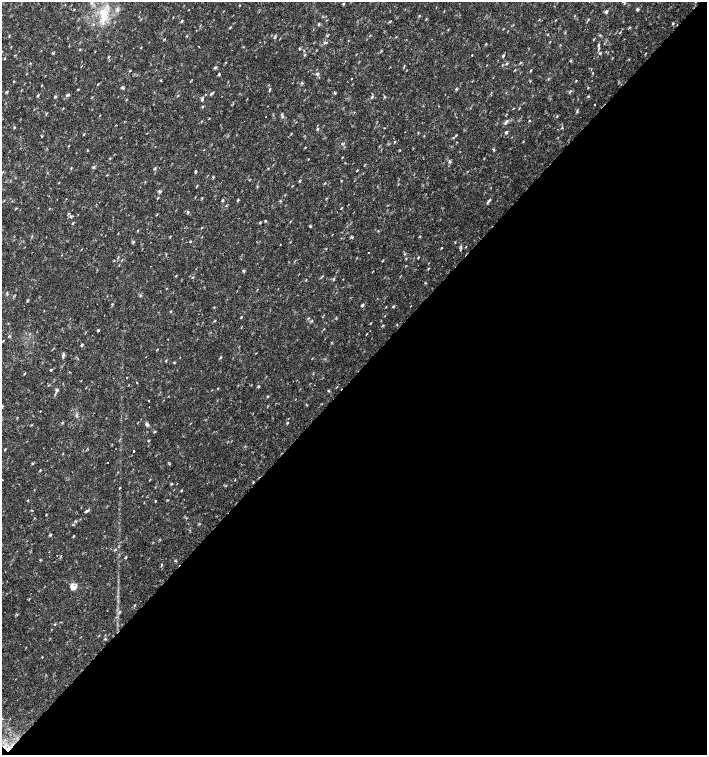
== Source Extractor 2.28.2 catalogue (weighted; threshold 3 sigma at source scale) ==
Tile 15 of 4 x 4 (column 3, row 4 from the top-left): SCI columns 3044-4453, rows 1-1506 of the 6023 x 6029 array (HDU 1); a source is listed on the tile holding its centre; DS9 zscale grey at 2 x 2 block average (1 PNG px = mean of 2 x 2 image px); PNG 709 x 757 px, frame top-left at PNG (2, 2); no overlay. Shown black and unused: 50% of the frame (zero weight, under 2 of 3 exposures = <1% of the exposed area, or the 3 px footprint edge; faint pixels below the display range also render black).
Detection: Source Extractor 2.28.2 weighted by HDU 2 'WHT'; one run over the whole footprint, this tile lists its part. Background 0.0332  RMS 0.0037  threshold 0.0166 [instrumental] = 3 sigma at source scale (4.5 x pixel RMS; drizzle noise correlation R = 1.50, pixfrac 1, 0.0396/0.0396 arcsec/px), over >= 5 px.
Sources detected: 102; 1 cosmic-ray / hot-pixel residue — not listed; the other 101 listed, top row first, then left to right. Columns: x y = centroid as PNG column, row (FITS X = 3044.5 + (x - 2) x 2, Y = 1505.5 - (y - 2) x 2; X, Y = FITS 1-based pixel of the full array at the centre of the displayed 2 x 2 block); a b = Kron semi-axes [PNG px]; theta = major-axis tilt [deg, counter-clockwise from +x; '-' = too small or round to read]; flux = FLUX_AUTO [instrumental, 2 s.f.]
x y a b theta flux
91 3 4 3 - 1.2
624 3 3 2 - 0.57
343 4 3 3 - 0.62
638 9 4 3 - 1
118 10 5 3 - 1.6
606 12 3 3 - 1.4
104 14 13 8 85 12
419 16 3 2 - 0.53
182 21 4 2 - 0.89
673 24 3 2 - 0.62
9 36 4 2 - 0.52
325 43 7 2 4 1.1
598 45 5 2 - 0.98
599 53 3 3 - 0.78
472 55 2 2 - 0.41
109 56 2 2 - 1
503 56 3 2 - 0.61
570 61 3 3 - 0.68
507 64 3 3 - 0.67
215 68 4 3 - 1.1
130 70 3 2 - 0.52
515 70 3 2 - 0.47
531 70 4 2 - 0.57
317 73 3 2 - 0.76
219 74 3 2 - 0.7
351 79 2 2 - 0.34
576 80 3 2 - 0.44
14 81 3 2 - 0.47
302 83 4 2 - 0.55
122 88 4 3 - 1.1
270 89 4 2 - 0.66
456 89 4 2 - 0.54
570 91 5 2 - 0.79
6 92 3 2 - 0.85
211 93 7 2 37 1
335 93 3 2 - 0.66
67 95 4 3 - 1.1
54 97 3 2 - 0.8
202 99 4 2 - 0.89
595 105 2 2 - 1.1
202 107 3 2 - 0.55
266 117 2 2 - 0.55
282 117 3 3 - 0.89
505 122 6 3 55 1.5
14 127 3 2 - 0.72
317 129 3 3 - 0.84
506 132 4 3 - 1.3
453 138 3 2 - 0.51
395 142 3 2 - 0.48
450 161 4 2 - 0.88
300 181 3 2 - 0.78
377 186 2 2 - 0.33
159 191 5 2 - 0.97
223 201 3 3 - 0.79
488 201 8 2 51 1.4
16 208 3 2 - 0.51
341 208 3 2 - 0.6
187 212 3 2 - 0.74
265 221 3 2 - 0.78
73 223 4 2 - 0.56
310 226 4 2 - 0.72
280 245 2 2 - 0.64
368 252 2 2 - 0.4
418 258 3 2 - 0.58
243 271 4 2 - 0.72
13 296 3 2 - 0.73
28 300 3 2 - 0.83
362 305 4 3 - 1.6
386 307 3 2 - 0.35
215 321 3 2 - 0.54
311 321 5 2 - 0.71
366 334 3 2 - 0.41
3 341 4 2 - 0.44
81 345 4 3 - 0.89
63 355 5 4 - 1.3
166 361 3 2 - 0.56
51 370 3 3 - 0.69
24 373 3 2 - 0.47
127 377 2 2 - 0.71
136 382 2 2 - 0.89
258 387 4 2 - 0.67
57 390 4 3 - 1.1
149 401 2 2 - 1.3
62 422 3 3 - 0.61
147 424 5 4 - 1.6
5 449 4 2 - 0.51
134 451 2 2 - 2.9
107 462 2 2 - 0.57
33 463 3 2 - 0.58
40 470 3 2 - 0.53
2 480 2 2 - 1
155 501 2 2 - 0.61
144 502 2 2 - 0.33
32 510 2 2 - 0.61
86 511 6 2 39 1.3
73 525 2 2 - 0.59
50 535 3 3 - 0.99
73 536 3 2 - 0.53
57 555 2 2 - 0.22
73 587 5 4 - 7.2
105 639 3 2 - 0.54
Diffuse or blended objects may show on this block-average render without a row.